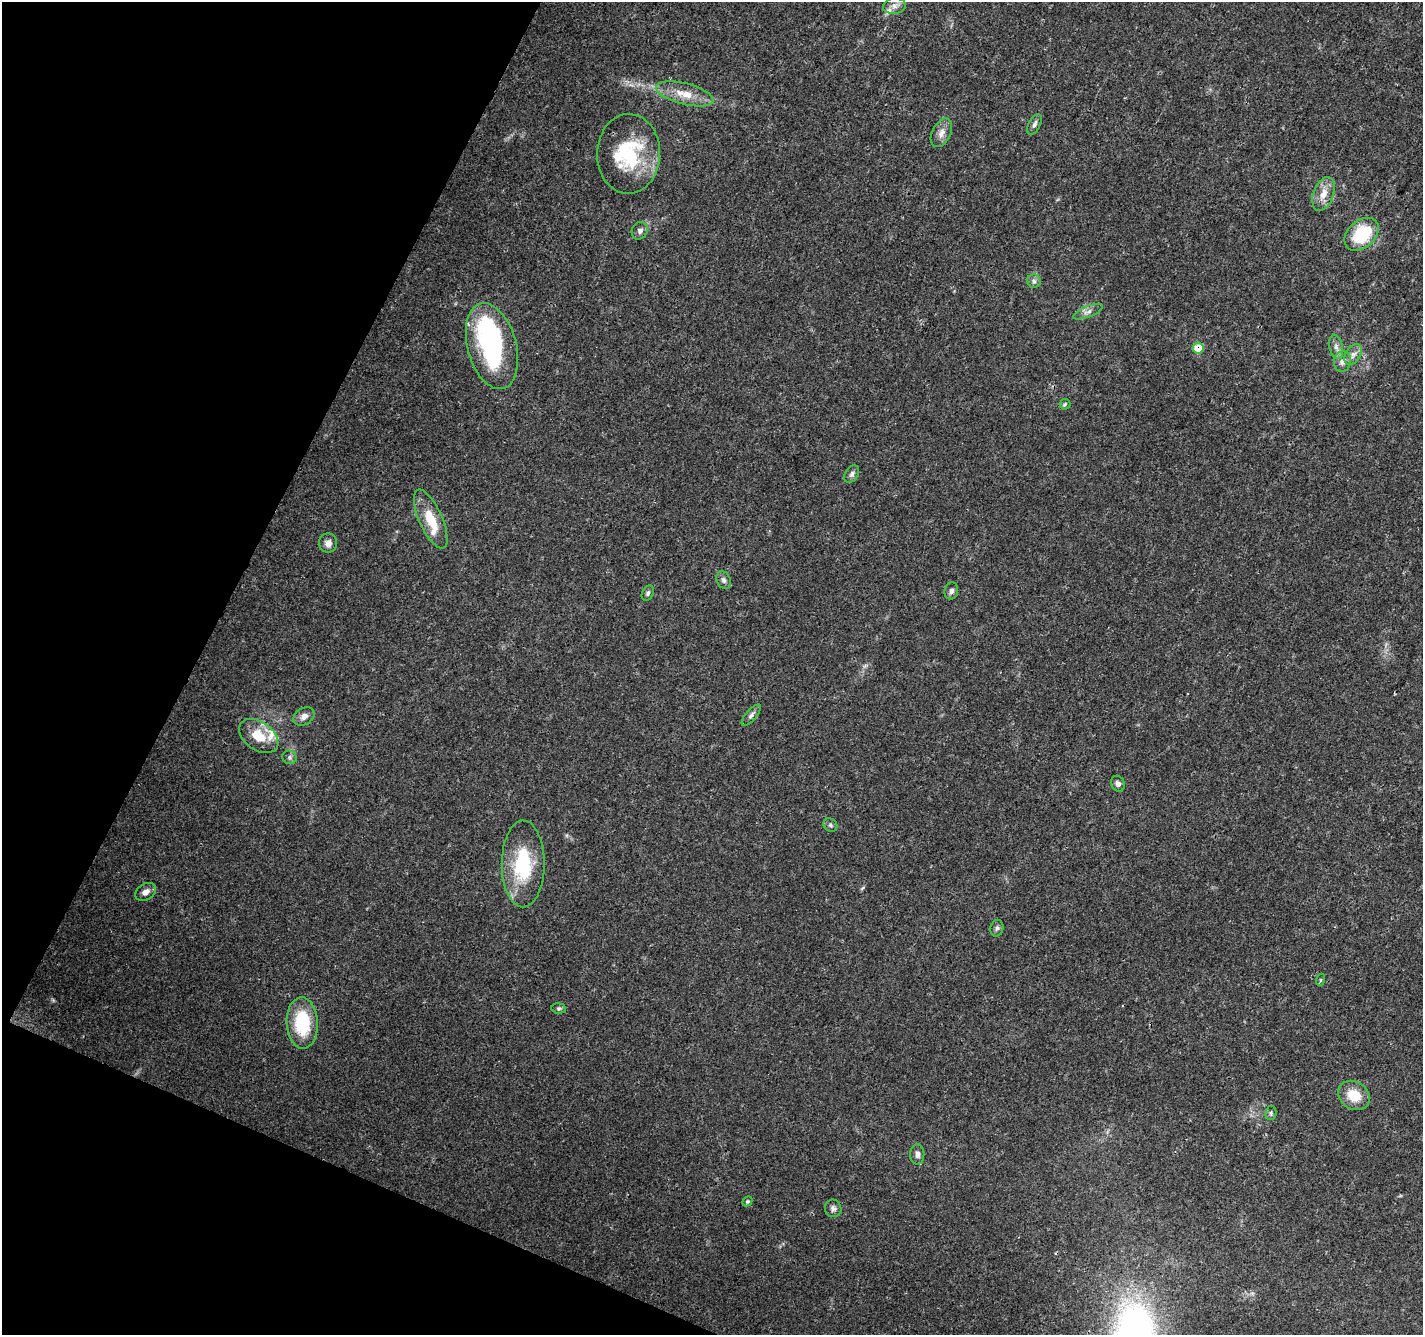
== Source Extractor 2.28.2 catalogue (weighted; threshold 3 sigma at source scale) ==
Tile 9 of 4 x 4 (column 1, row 3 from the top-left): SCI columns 9-1429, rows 1602-2934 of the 5693 x 5801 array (HDU 1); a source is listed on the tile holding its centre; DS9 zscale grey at full resolution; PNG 1425 x 1337 px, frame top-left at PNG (2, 2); each listed source drawn as its Kron ellipse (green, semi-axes under 4 px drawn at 4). Shown black and unused: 21% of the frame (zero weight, under 3 of 4 exposures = <1% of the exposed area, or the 3 px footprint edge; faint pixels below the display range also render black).
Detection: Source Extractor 2.28.2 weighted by HDU 2 'WHT'; one run over the whole footprint, this tile lists its part. Background 0.0203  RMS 0.0035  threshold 0.016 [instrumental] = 3 sigma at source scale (4.5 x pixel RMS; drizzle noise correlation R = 1.50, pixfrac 1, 0.0396/0.0396 arcsec/px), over >= 5 px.
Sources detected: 44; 1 inside a brighter object's white glare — neither listed nor drawn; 4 inside a brighter listed object's ellipse — not listed separately; the other 39 listed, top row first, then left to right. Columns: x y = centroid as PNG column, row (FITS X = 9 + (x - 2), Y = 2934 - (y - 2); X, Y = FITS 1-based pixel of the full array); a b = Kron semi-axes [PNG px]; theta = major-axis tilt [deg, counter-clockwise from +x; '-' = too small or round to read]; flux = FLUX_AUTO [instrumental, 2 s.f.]
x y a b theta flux
894 6 11 8 4 2.2
685 94 29 10 -14 6.8
1034 124 11 5 63 1.3
941 133 15 9 63 2.7
629 154 40 31 89 26
1323 194 17 10 69 4.3
640 231 9 7 56 1.3
1362 234 19 13 42 19
1034 281 7 6 - 0.95
1088 312 16 5 22 1.6
492 346 44 24 -75 46
1336 347 12 6 -77 1.7
1198 348 5 5 - 8.8
1353 354 11 7 55 2
1342 362 10 8 83 1.9
1065 404 5 5 - 0.57
852 474 9 6 58 1.2
431 519 32 11 -66 9.9
328 543 9 9 - 2.1
724 580 9 7 -65 1.1
951 591 8 6 74 1.1
648 593 8 5 63 0.86
751 715 13 5 49 1.2
304 716 11 8 32 2.1
259 736 22 14 -35 8.4
290 757 7 6 - 0.88
1118 784 8 6 -66 1.4
830 825 7 6 - 0.84
523 864 43 21 90 23
146 892 11 8 31 2.1
997 928 8 6 77 1
1320 980 6 4 71 0.42
559 1008 7 5 -6 0.7
302 1023 25 15 -87 19
1354 1095 17 13 -36 7.8
1271 1113 7 5 79 0.72
917 1154 10 7 -90 1.6
747 1201 5 4 - 0.47
833 1208 9 8 - 1.2
Overlapping masked pixels (flux is a lower limit): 1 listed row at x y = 1198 348